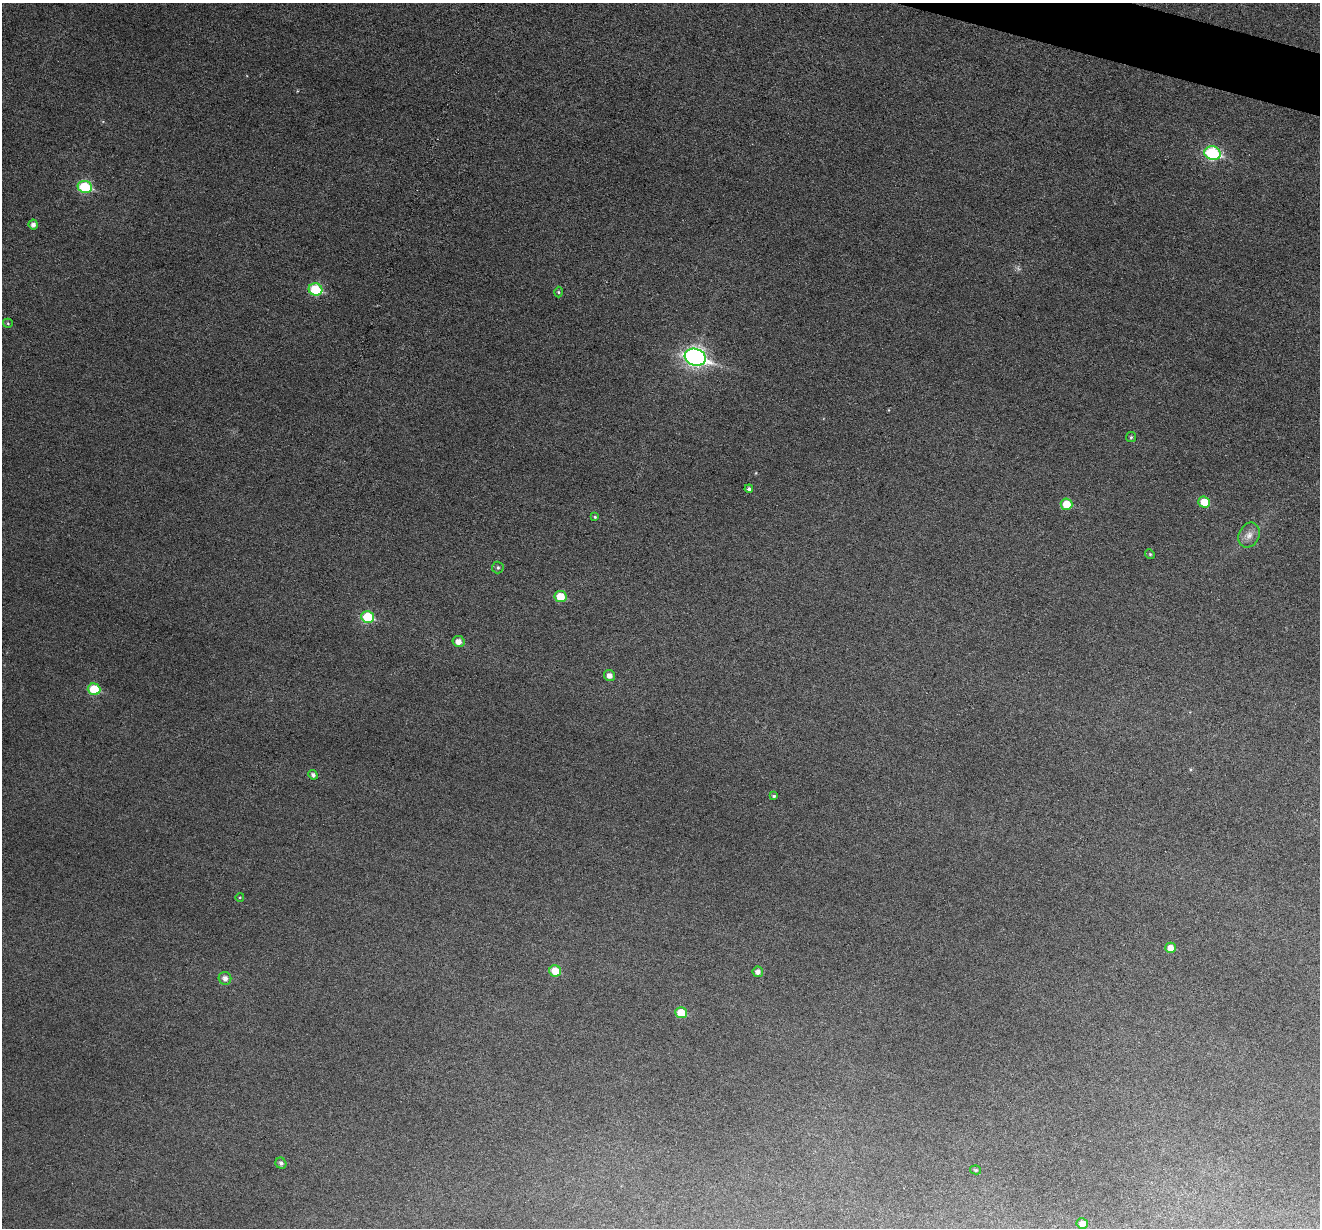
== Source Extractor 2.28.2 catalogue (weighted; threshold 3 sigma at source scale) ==
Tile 10 of 4 x 4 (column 2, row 3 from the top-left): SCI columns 1322-2639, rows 1482-2707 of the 5274 x 5288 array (HDU 1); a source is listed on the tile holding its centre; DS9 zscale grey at full resolution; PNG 1322 x 1230 px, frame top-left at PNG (2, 3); each listed source drawn as its Kron ellipse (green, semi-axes under 4 px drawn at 4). Shown black and unused: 1% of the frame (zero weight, under 3 of 6 exposures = <1% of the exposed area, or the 3 px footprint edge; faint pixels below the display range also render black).
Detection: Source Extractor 2.28.2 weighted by HDU 2 'WHT'; one run over the whole footprint, this tile lists its part. Background 0.0517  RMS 0.0057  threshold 0.0233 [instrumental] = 3 sigma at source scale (4.09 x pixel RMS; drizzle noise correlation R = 1.36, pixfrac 0.8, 0.05/0.05 arcsec/px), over >= 5 px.
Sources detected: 31; all 31 listed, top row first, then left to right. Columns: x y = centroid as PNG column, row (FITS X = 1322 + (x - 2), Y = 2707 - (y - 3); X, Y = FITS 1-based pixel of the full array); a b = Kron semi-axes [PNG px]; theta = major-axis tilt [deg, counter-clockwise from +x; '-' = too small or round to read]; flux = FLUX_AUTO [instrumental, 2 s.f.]
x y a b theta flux
1212 153 8 7 - 58
85 187 7 6 - 33
33 224 5 4 - 2.2
316 289 7 6 - 29
559 292 5 3 - 0.64
8 323 5 4 - 0.65
695 357 11 8 -17 220
1131 437 5 5 - 0.75
749 489 4 4 - 1.2
1204 502 6 5 - 9.7
1067 504 6 5 - 11
595 517 4 4 - 0.63
1249 535 13 10 65 4.1
1150 554 5 4 - 0.68
498 567 6 6 - 1.1
560 597 6 5 - 13
368 617 6 6 - 24
458 641 6 5 - 3.7
610 675 6 5 - 3.2
94 689 6 5 - 19
313 775 5 4 - 1.7
774 796 3 3 - 0.74
240 897 4 3 - 0.42
1171 948 5 5 - 4.5
555 971 6 5 - 9.8
758 972 5 5 - 2.3
225 978 6 6 - 2.9
681 1013 6 5 - 13
281 1163 6 5 - 1.4
976 1170 5 4 - 0.77
1082 1224 5 5 - 3.9